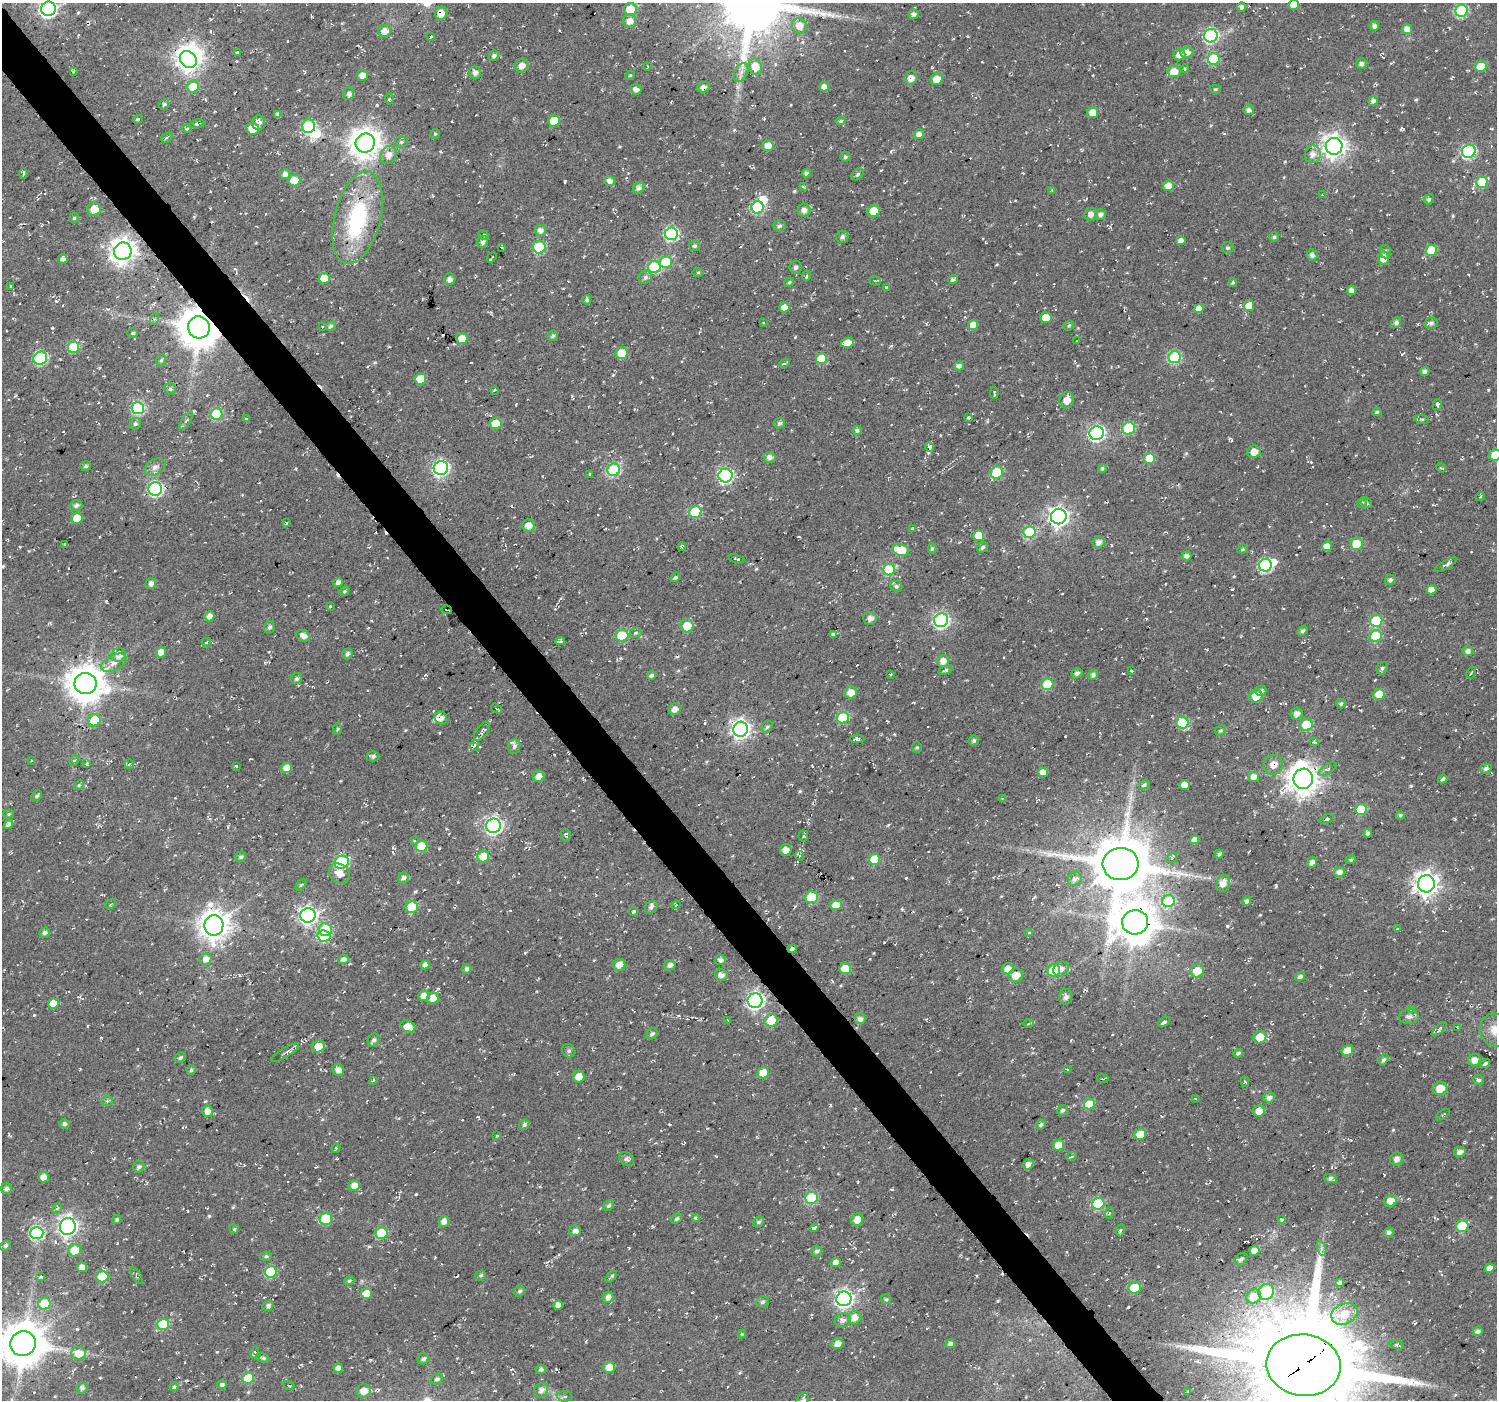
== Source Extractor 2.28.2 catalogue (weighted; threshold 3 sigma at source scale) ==
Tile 11 of 4 x 4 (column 3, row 3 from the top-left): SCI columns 3017-4511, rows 1611-3008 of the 6009 x 5953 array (HDU 1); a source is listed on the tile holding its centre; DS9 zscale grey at full resolution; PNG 1499 x 1402 px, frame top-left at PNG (2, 3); each listed source drawn as its Kron ellipse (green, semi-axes under 4 px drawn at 4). Shown black and unused: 3% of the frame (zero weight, under 2 of 3 exposures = <1% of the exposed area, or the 3 px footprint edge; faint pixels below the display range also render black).
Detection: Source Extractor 2.28.2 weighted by HDU 2 'WHT'; one run over the whole footprint, this tile lists its part. Background 0.0558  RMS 0.0079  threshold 0.0357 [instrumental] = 3 sigma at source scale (4.5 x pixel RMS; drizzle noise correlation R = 1.50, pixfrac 1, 0.0396/0.0396 arcsec/px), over >= 5 px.
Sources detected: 796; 1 too faint to see at this stretch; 5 inside a brighter object's white glare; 43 cosmic-ray / hot-pixel residue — neither listed nor drawn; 5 inside a brighter listed object's ellipse — not listed separately; of the other 742, all 500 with FLUX_AUTO >= 0.986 (the completeness limit of this list) listed and drawn (242 fainter detections not listed), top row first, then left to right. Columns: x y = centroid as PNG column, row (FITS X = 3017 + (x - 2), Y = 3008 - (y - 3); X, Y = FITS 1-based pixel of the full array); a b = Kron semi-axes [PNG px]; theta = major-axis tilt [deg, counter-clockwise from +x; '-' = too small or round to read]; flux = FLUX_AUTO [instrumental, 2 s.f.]
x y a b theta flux
1294 5 5 5 - 12
1241 7 4 4 - 2.8
48 9 7 7 - 270
630 9 6 6 - 23
1462 11 6 6 - 74
441 13 6 6 - 8.8
914 14 5 5 - 2.7
630 21 7 6 - 5.6
799 26 8 7 - 8.2
1374 26 5 4 - 3.1
1407 29 5 5 - 5.6
385 31 6 6 - 7.2
431 36 3 3 - 3.4
1211 36 7 6 - 130
237 52 3 3 - 1.8
1187 52 6 5 - 6.3
1179 55 6 5 - 6.2
494 56 5 5 - 2.4
188 59 9 7 -42 470
1214 59 6 6 - 47
1361 64 5 5 - 2.3
522 66 7 6 - 4.3
648 66 3 3 - 1.4
755 67 8 6 -69 11
1481 67 6 5 - 17
1185 69 4 3 - 1.3
1174 71 6 6 - 9.1
73 72 4 3 - 1.1
741 72 10 6 64 3.6
475 73 6 6 - 3.1
362 75 5 5 - 3.8
630 75 5 4 - 1
911 78 7 6 - 4.6
937 79 6 5 - 9.1
193 87 6 6 - 18
703 87 6 5 - 3.9
824 87 5 4 - 5.7
636 89 6 5 - 3.9
1215 89 5 4 - 1.2
349 94 6 5 - 2.4
389 99 5 4 - 1.5
1373 101 5 4 - 3.3
164 104 6 5 - 1.5
1249 110 5 5 - 3.1
1093 113 5 5 - 11
278 114 4 4 - 2.5
138 119 5 3 - 1
554 121 6 5 - 17
841 121 5 4 - 1.5
259 123 7 6 - 4.6
197 124 7 4 8 1.6
308 126 7 6 - 52
253 128 6 6 - 10
187 129 4 4 - 2.4
435 134 5 4 - 0.99
919 134 5 5 - 4.9
166 138 6 3 29 1.3
401 142 6 5 - 1.7
365 143 9 9 - 1100
768 146 6 5 - 7.7
1334 146 8 8 - 610
1469 151 7 6 - 120
1313 154 9 8 - 6
389 155 9 8 - 6.6
845 157 5 4 - 1.5
806 173 5 4 - 2.3
23 174 5 3 - 1.5
285 174 5 5 - 4.3
858 174 6 5 - 1.5
294 180 6 6 - 14
609 181 5 5 - 4.6
1482 182 6 5 - 43
1168 186 5 5 - 9
803 187 4 3 - 1.1
639 188 6 5 - 2.9
1052 190 3 3 - 1
1322 195 3 3 - 1.4
1429 199 5 4 - 1.8
757 207 6 6 - 71
94 209 7 6 - 10
804 210 6 6 - 3.8
874 211 6 6 - 13
1091 214 7 6 - 3.9
1101 214 5 5 - 3.1
74 218 5 5 - 1.1
357 218 47 23 76 84
780 226 6 5 - 2
540 230 5 5 - 4.4
671 234 6 6 - 110
483 235 5 4 - 1.7
842 237 6 6 - 2.4
1274 237 5 4 - 1.5
1181 240 5 4 - 4.1
483 242 6 5 - 3.2
695 246 5 5 - 1.7
501 247 3 2 - 1.1
539 247 6 6 - 52
1228 248 6 5 - 1.8
1431 250 5 5 - 24
123 251 9 8 - 740
1385 252 7 5 -83 2.6
1312 255 5 5 - 2.4
492 257 5 2 - 1
1384 258 7 5 -85 7.3
63 259 4 4 - 3.7
666 262 6 5 - 36
654 267 6 6 - 62
796 267 6 6 - 2.9
698 272 6 4 1 1
806 276 5 3 - 1.5
645 277 7 6 - 2.3
324 278 5 5 - 18
450 279 6 5 - 3.2
953 279 5 4 - 1.9
875 281 5 5 - 1.6
789 282 5 4 - 1.1
1233 282 4 4 - 1.2
11 286 4 3 - 1.7
886 288 3 3 - 4.4
1352 290 5 4 - 4
587 300 4 4 - 2.2
1249 306 5 5 - 9
784 307 5 5 - 9
1199 309 5 4 - 5.9
1046 318 6 5 - 13
154 319 6 3 72 1.2
763 323 3 2 - 1.1
1396 323 5 5 - 2.9
1431 323 7 5 12 2.7
973 325 5 5 - 8.3
330 326 5 4 - 1.6
1069 326 5 4 - 1.1
199 327 11 11 - 2500
323 327 3 3 - 1.3
133 333 5 4 - 1.5
553 336 5 5 - 1.6
462 339 5 5 - 8.1
1077 341 4 2 - 1.8
847 343 6 5 - 9.3
73 347 6 5 - 34
622 353 6 6 - 15
1175 357 6 6 - 83
40 358 7 6 - 72
821 359 5 5 - 23
161 360 6 5 - 1.4
784 363 5 3 - 1.7
959 366 5 4 - 3.5
1425 372 4 4 - 2.6
420 379 5 5 - 15
170 389 5 5 - 1.7
494 390 4 3 - 1.1
994 393 6 3 89 1.1
1067 400 8 7 - 6.5
1437 405 5 4 - 1.8
138 408 6 6 - 95
1377 412 4 4 - 1.1
217 414 6 6 - 54
968 418 3 3 - 1.4
246 419 4 3 - 1.7
1422 419 7 3 -8 1.1
186 421 10 4 56 1.7
780 423 5 5 - 1.8
135 424 6 5 - 1.6
496 424 6 5 - 14
1129 428 6 6 - 50
857 430 5 4 - 2.7
1097 433 7 7 - 170
930 447 5 4 - 4
1254 452 6 6 - 6.6
1495 455 6 5 - 14
770 457 6 5 - 3.9
1149 458 5 5 - 23
86 466 5 4 - 1.8
155 467 11 7 28 4
441 468 7 7 - 200
1102 468 4 4 - 1.3
1441 468 5 4 - 0.99
614 470 6 6 - 79
997 472 6 6 - 30
590 475 3 3 - 2.3
726 475 7 7 - 150
155 489 7 6 - 130
1480 497 5 3 - 1
1362 503 5 4 - 1.4
1366 503 6 4 -42 1.3
76 505 6 5 - 2.5
695 512 6 6 - 42
1059 516 8 7 - 400
77 518 6 5 - 14
286 523 3 3 - 1
529 525 6 6 - 5.7
912 528 4 3 - 1.9
1029 532 6 6 - 57
979 536 5 5 - 20
1098 542 6 5 - 4.6
65 544 3 3 - 3.7
1356 544 6 6 - 20
1327 546 5 5 - 8.9
682 547 4 3 - 1
982 547 6 5 - 1.8
932 549 5 4 - 1.2
1242 549 5 4 - 1.1
901 550 8 6 -12 24
1187 556 5 4 - 3.6
737 559 8 2 -16 1
1265 565 6 6 - 120
1446 565 13 4 29 3.2
889 570 6 5 - 43
675 577 5 4 - 1.4
1390 580 5 5 - 2.2
338 583 5 4 - 4.4
151 584 5 5 - 4.2
896 586 6 5 - 1.7
1431 590 5 4 - 5.8
344 591 5 4 - 1.1
330 606 3 3 - 2.2
447 610 5 2 - 1
209 616 5 4 - 5.6
870 618 7 6 - 3.5
941 620 7 7 - 170
1376 621 6 6 - 43
687 626 7 6 - 15
269 627 6 5 - 2.2
1302 631 6 4 55 1.9
636 633 6 5 - 1.3
833 634 4 3 - 2.2
303 636 7 5 -27 6.2
622 636 6 6 - 36
1376 636 6 6 - 42
560 641 5 3 - 2.7
206 643 5 4 - 1.5
1468 651 5 5 - 3.3
161 652 5 5 - 6.8
347 654 5 5 - 2.8
118 655 7 7 - 6.9
943 661 6 6 - 6
114 663 13 7 26 5.7
1382 668 6 5 - 1.8
945 670 7 4 18 1.5
1131 670 3 3 - 1.6
1077 673 6 5 - 2.3
1471 673 6 3 61 0.99
890 674 3 3 - 2.5
652 675 5 4 - 2.6
1093 675 5 5 - 3
297 679 6 5 - 1.9
86 684 11 10 - 1800
1047 684 6 5 - 34
1261 691 5 5 - 2.4
851 692 6 6 - 7.8
1379 694 6 5 - 15
1256 696 6 6 - 15
1341 703 5 4 - 1.8
497 709 6 3 -34 1.6
675 709 6 5 - 4.6
1297 714 6 6 - 4.2
441 718 7 6 - 5.8
843 718 6 5 - 52
94 720 6 6 - 21
1182 723 6 6 - 39
1306 725 6 6 - 27
767 727 6 5 - 1.5
337 729 6 4 86 1.1
741 729 7 7 - 360
1221 730 5 5 - 1.3
482 731 11 5 54 2.7
857 739 7 4 -1 2
974 741 5 5 - 1.9
1314 742 4 3 - 1
475 745 5 3 - 1
514 746 7 6 - 2.8
917 747 5 5 - 1.2
373 756 6 5 - 2.5
31 760 3 3 - 1.5
74 760 5 4 - 1.2
87 764 4 4 - 1.4
129 764 4 4 - 1.3
1273 765 10 10 - 7.5
236 766 3 3 - 1.2
287 768 5 5 - 10
1328 769 10 4 32 2.1
1486 769 6 5 - 2.1
1043 772 5 5 - 7
539 776 6 5 - 5.8
1254 777 5 5 - 6.3
1303 779 10 9 - 1200
1443 779 5 4 - 1.5
79 785 5 4 - 1
1144 785 6 4 29 1.9
1184 785 5 5 - 7.8
37 796 6 4 45 1.6
1002 799 3 3 - 1
1361 809 6 5 - 34
9 814 5 4 - 1
1400 815 4 4 - 1.4
1327 819 7 4 19 1.6
8 824 5 4 - 3.6
493 826 7 7 - 250
1368 833 4 3 - 2.5
566 835 6 5 - 1.6
803 836 5 5 - 1.2
1195 840 4 4 - 4.6
414 841 3 3 - 1
421 846 6 5 - 24
786 850 6 5 - 4.2
1219 854 4 3 - 2
799 856 5 4 - 1.2
241 857 5 5 - 1.8
483 857 6 5 - 15
1172 858 6 4 55 1.3
874 859 5 5 - 29
1351 860 5 4 - 1
342 862 7 6 - 79
1312 862 5 4 - 3.3
1121 864 18 16 4 4900
1339 872 5 5 - 5.3
339 874 11 9 -39 7.3
403 878 6 5 - 2.8
1075 879 8 7 - 3.1
1223 883 9 6 77 6.4
1426 884 8 8 - 650
301 885 6 4 44 0.99
812 897 6 6 - 34
1168 901 6 6 - 59
1247 901 5 4 - 2.7
111 904 6 3 29 1.1
676 905 4 4 - 1
836 905 6 5 - 10
412 907 6 6 - 35
651 907 7 5 52 2.3
633 912 4 3 - 2
308 915 7 7 - 290
1135 922 13 12 - 2200
214 925 10 9 - 1100
1397 929 3 3 - 1.4
325 930 7 6 - 30
45 933 5 5 - 2.3
1029 933 3 3 - 2.1
324 936 6 5 - 40
792 949 4 4 - 2.4
205 959 6 5 - 5.6
343 959 5 4 - 4
720 960 5 5 - 3.2
425 965 4 4 - 3.9
619 965 6 5 - 7.4
670 965 6 5 - 2.7
467 969 5 4 - 3.1
845 969 6 5 - 14
1008 969 6 5 - 8.7
1061 969 8 7 - 4.3
1054 970 6 6 - 27
1197 971 7 6 - 12
721 975 6 6 - 3.7
1016 975 7 7 - 9.5
1300 977 5 4 - 2.9
424 996 5 5 - 8.4
1066 997 8 6 -89 3.2
433 998 6 5 - 7.6
755 1000 7 7 - 250
53 1003 5 5 - 11
1412 1010 4 3 - 33
1409 1016 10 7 -1 3.1
860 1019 5 5 - 3.1
728 1020 3 2 - 0.99
771 1020 6 6 - 21
1164 1022 6 4 33 3
1028 1024 5 4 - 1.6
408 1027 8 5 -26 8.3
1458 1028 4 3 - 1.1
1439 1029 9 3 42 1.4
1495 1030 16 15 - 12
652 1034 6 5 - 1.9
1260 1037 6 6 - 13
374 1040 7 5 62 2.1
318 1046 7 6 - 9.6
569 1051 7 6 - 1.9
1347 1051 6 5 - 8.8
285 1053 16 4 32 2.9
1238 1053 5 3 - 1.7
180 1058 6 4 26 1.4
1383 1060 6 4 56 2.2
1474 1060 6 6 - 5.2
1485 1064 5 4 - 1.8
191 1070 5 4 - 1.5
338 1070 6 5 - 5.4
1067 1070 4 3 - 1
763 1073 6 5 - 10
579 1077 6 5 - 7.8
1103 1079 6 3 -8 1
373 1080 3 2 - 1.1
1479 1080 6 4 -42 1.9
1245 1082 5 4 - 1.2
1440 1088 7 6 - 11
1269 1097 5 5 - 3.6
1195 1099 3 3 - 1.3
107 1101 5 5 - 1.5
1089 1104 6 5 - 19
1062 1110 5 5 - 1.6
207 1111 5 5 - 6.3
1259 1111 6 5 - 9.5
1443 1115 8 3 35 1.3
64 1124 5 4 - 2.8
524 1124 5 4 - 2.1
1041 1125 5 4 - 1.8
1140 1134 6 5 - 19
496 1136 3 2 - 1.3
1058 1145 6 5 - 11
336 1148 5 3 - 1.4
1460 1152 6 5 - 4
1071 1157 5 2 - 1.1
627 1159 8 6 -39 2.3
1397 1159 7 6 - 3.5
1028 1164 6 5 - 3.8
139 1167 6 5 - 2.3
44 1177 5 5 - 7.7
1331 1178 7 4 -13 2.4
354 1186 6 5 - 6.9
6 1189 5 5 - 2.3
811 1198 6 6 - 50
1390 1201 6 5 - 8.3
1098 1204 6 6 - 63
609 1206 5 5 - 1.8
57 1208 5 4 - 1.5
1109 1213 6 3 72 0.99
695 1218 4 3 - 1.8
326 1219 6 6 - 28
677 1219 6 4 41 1.7
1281 1219 4 3 - 3.2
117 1220 4 4 - 1.4
857 1220 6 5 - 9.6
444 1221 5 5 - 5.9
759 1222 6 5 - 1.8
68 1226 8 7 - 360
1462 1226 6 6 - 38
814 1228 4 3 - 4
234 1229 5 4 - 1.1
1120 1230 6 3 80 1.3
575 1231 6 5 - 3.8
1389 1232 5 4 - 2.9
37 1233 7 6 - 99
381 1233 6 6 - 35
5 1246 5 4 - 1.9
1321 1248 7 4 -72 2.1
74 1250 6 6 - 16
817 1251 6 5 - 1.9
1254 1251 5 5 - 9.5
266 1256 6 4 11 1.6
1241 1259 7 5 41 2.5
835 1263 5 4 - 4.8
82 1267 5 5 - 5.7
1490 1268 5 4 - 6.8
271 1272 6 6 - 44
481 1275 5 4 - 1.3
41 1276 3 3 - 1.9
137 1276 9 3 -57 1.2
611 1276 7 3 46 1.8
102 1277 6 5 - 25
349 1281 5 4 - 1.4
1340 1283 4 3 - 2.6
1135 1288 6 6 - 25
520 1291 5 5 - 1.8
1266 1292 8 7 - 45
366 1294 5 5 - 11
1254 1296 8 6 30 14
608 1297 6 5 - 4.7
844 1299 7 7 - 290
886 1299 5 5 - 1.2
762 1302 6 5 - 1.9
44 1304 6 6 - 20
558 1305 5 4 - 5.5
268 1306 5 5 - 2.5
1344 1314 13 10 25 16
854 1318 7 6 - 6.7
843 1320 8 7 - 3.2
163 1324 6 5 - 46
1478 1331 5 4 - 3.3
742 1334 4 4 - 1.1
23 1344 13 12 - 2800
837 1344 6 5 - 5.5
950 1344 4 4 - 3.1
1397 1345 7 4 -15 1.8
255 1352 6 3 76 1.6
79 1353 7 6 - 11
263 1358 7 4 -15 1.5
423 1359 6 5 - 2.5
1303 1365 37 30 -7 14000
609 1367 6 5 - 8.4
338 1368 4 4 - 3.7
541 1369 5 5 - 2.7
248 1378 6 5 - 28
437 1379 6 5 - 2
222 1385 5 4 - 2.4
289 1385 6 4 -25 1.9
174 1387 4 4 - 2.4
82 1388 6 5 - 2.7
541 1390 8 6 54 4
364 1391 7 7 - 8.3
1188 1392 4 3 - 1
564 1396 8 5 -5 2.2
802 1400 9 5 67 2.2
Overlapping masked pixels (flux is a lower limit): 6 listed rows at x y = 441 13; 199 327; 447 610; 1303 779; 792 949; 1303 1365
Isophote crosses this tile's border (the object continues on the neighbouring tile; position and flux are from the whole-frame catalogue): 7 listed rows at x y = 1294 5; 48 9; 1495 455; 1495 1030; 23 1344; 1303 1365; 802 1400